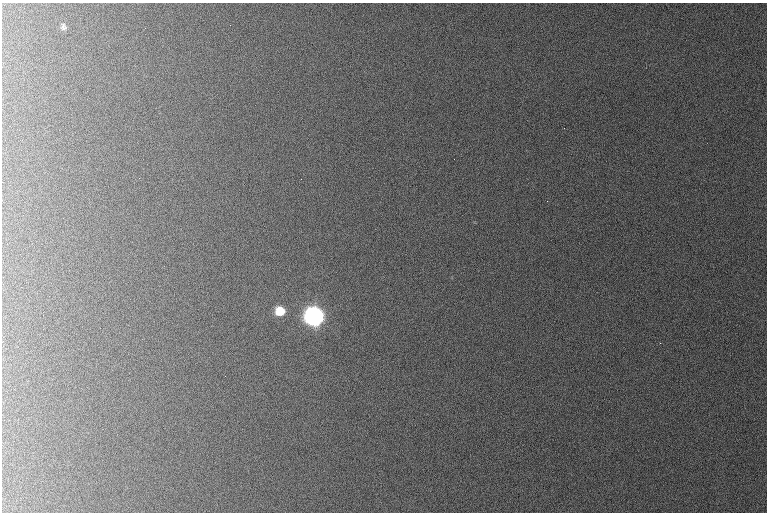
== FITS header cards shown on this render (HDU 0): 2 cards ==
NAXIS1  =                  765 /
NAXIS2  =                  510 /

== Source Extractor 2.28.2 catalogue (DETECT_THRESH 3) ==
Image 765 x 510 px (HDU 0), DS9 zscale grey, 1 PNG px = 1 image px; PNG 769 x 514 px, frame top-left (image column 1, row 510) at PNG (2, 3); no overlay
Background 1060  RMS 11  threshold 32.7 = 3 sigma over >= 5 px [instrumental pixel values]
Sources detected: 4; all 4 listed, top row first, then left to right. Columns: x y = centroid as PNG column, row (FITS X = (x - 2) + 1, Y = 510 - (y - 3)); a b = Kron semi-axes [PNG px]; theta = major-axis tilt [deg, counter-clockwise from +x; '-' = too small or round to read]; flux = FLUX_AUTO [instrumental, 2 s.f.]
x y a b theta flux
63 27 9 7 -68 2000
280 311 8 7 - 23000
314 316 9 8 - 500000
660 343 2 2 - 460